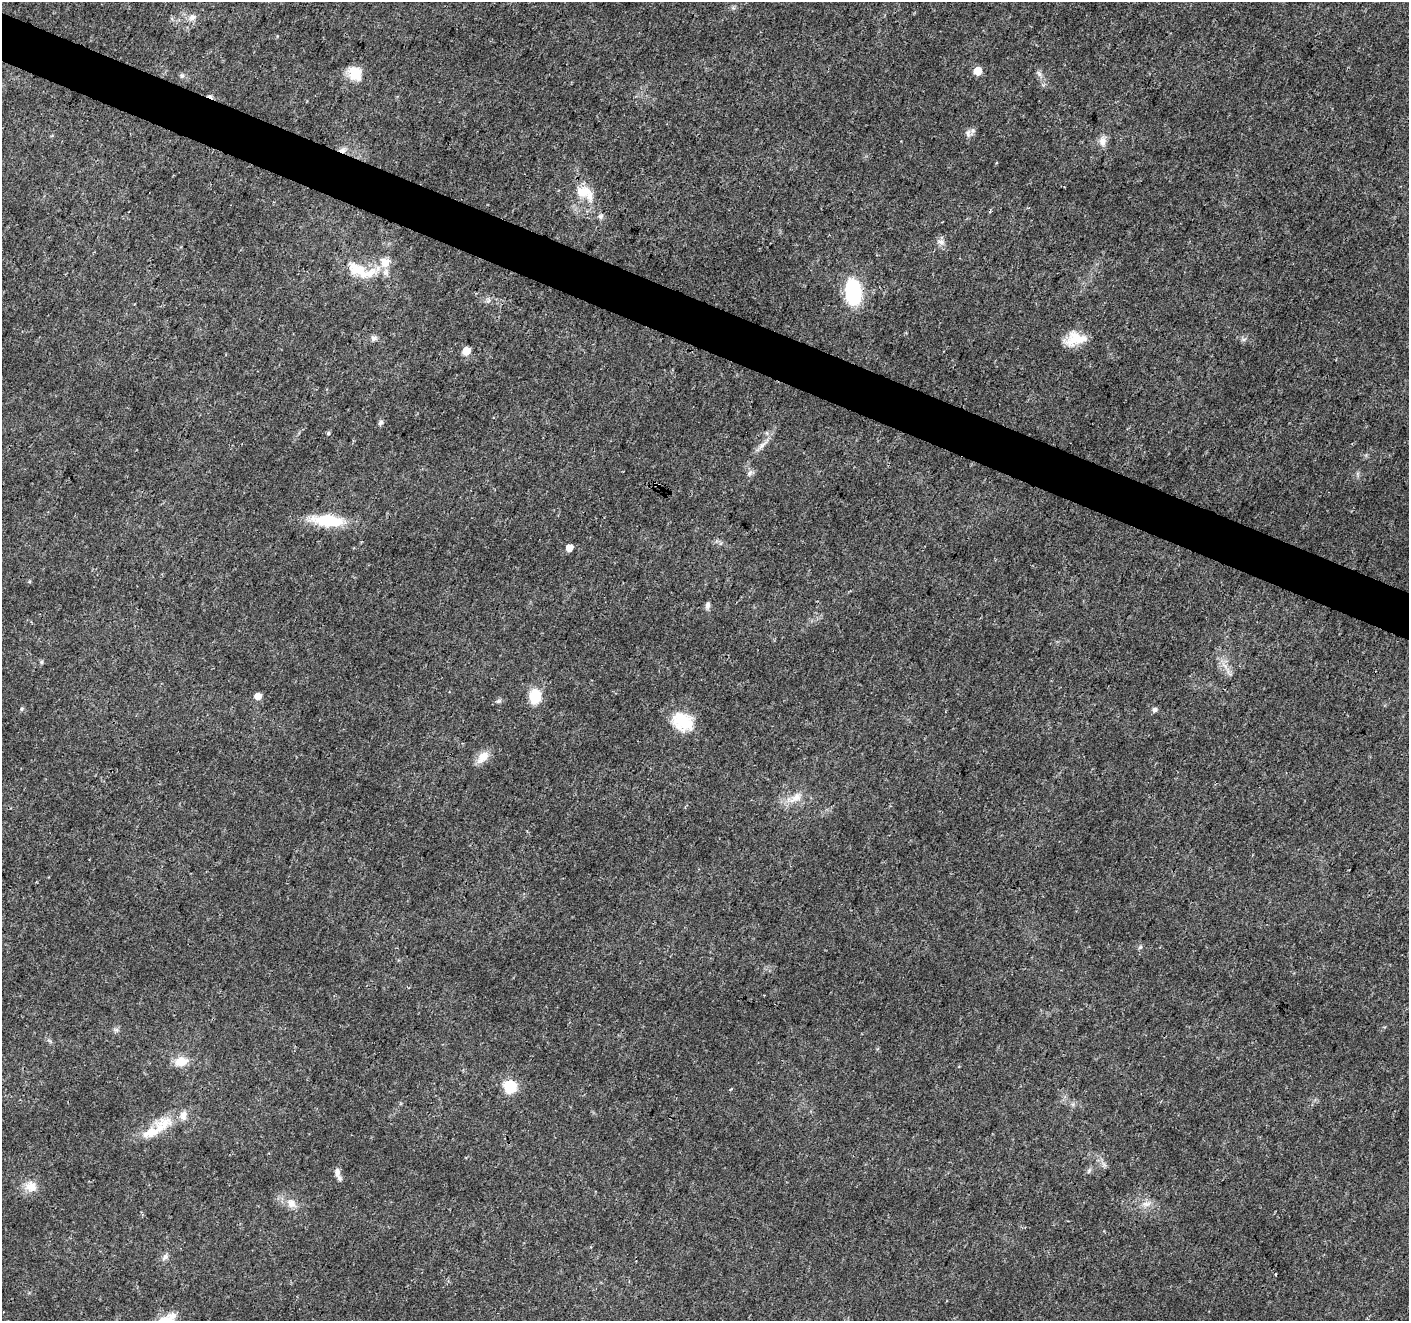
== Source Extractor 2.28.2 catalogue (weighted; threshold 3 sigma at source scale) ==
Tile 11 of 4 x 4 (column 3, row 3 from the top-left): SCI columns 2823-4229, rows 1593-2911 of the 5637 x 5756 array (HDU 1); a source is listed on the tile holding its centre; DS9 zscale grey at full resolution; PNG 1411 x 1323 px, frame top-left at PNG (2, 2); no overlay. Shown black and unused: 4% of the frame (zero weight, under 3 of 4 exposures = <1% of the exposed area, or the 3 px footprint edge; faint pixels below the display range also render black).
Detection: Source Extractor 2.28.2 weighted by HDU 2 'WHT'; one run over the whole footprint, this tile lists its part. Background 0.0285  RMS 0.0024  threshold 0.0107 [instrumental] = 3 sigma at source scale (4.5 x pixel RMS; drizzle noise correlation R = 1.50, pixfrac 1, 0.0396/0.0396 arcsec/px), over >= 5 px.
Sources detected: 53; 3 cosmic-ray / hot-pixel residue — not listed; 4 inside a brighter listed object's ellipse — not listed separately; the other 46 listed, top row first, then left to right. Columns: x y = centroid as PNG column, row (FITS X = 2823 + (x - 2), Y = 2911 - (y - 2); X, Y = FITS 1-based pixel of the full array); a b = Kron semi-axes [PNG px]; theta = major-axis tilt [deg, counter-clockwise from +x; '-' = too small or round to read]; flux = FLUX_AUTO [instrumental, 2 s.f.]
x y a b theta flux
192 17 10 9 - 1.4
978 71 5 5 - 5.1
355 73 17 15 -37 4.6
1039 74 8 6 -56 0.71
182 76 6 4 44 0.46
968 133 11 7 -87 1.1
1103 141 15 9 89 1.7
342 150 9 7 1 1.2
583 192 18 14 7 4.3
601 216 8 6 51 0.62
941 242 9 8 - 1.2
385 262 14 14 - 3.3
357 269 30 16 -27 6.7
853 292 23 15 -85 17
374 338 9 7 28 0.86
1075 339 26 14 11 5.3
466 351 5 5 - 4.7
380 423 8 6 45 0.55
328 433 5 4 - 0.33
762 445 19 6 43 1.5
750 473 9 6 62 0.76
658 485 4 3 - 0.51
328 521 35 13 -5 11
569 548 5 5 - 3.2
707 605 9 6 90 0.79
42 662 6 4 23 0.41
1225 665 12 3 -35 0.78
258 696 5 5 - 2.5
535 696 13 10 88 6.8
498 701 7 5 1 0.5
22 709 6 5 - 0.36
1155 710 6 6 - 0.68
682 722 26 20 -34 8.1
483 757 18 10 45 2.8
795 798 26 11 26 3.5
1140 947 6 5 - 0.4
116 1030 7 4 -1 0.5
181 1061 15 11 11 3.6
510 1086 9 9 - 9.8
163 1124 28 19 33 6.5
1089 1170 9 4 55 0.49
337 1172 13 7 -87 1.2
31 1186 18 14 -22 3.1
291 1203 11 10 - 2
1147 1204 15 7 7 1.7
165 1257 10 6 45 0.89
Overlapping masked pixels (flux is a lower limit): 2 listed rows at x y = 342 150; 658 485